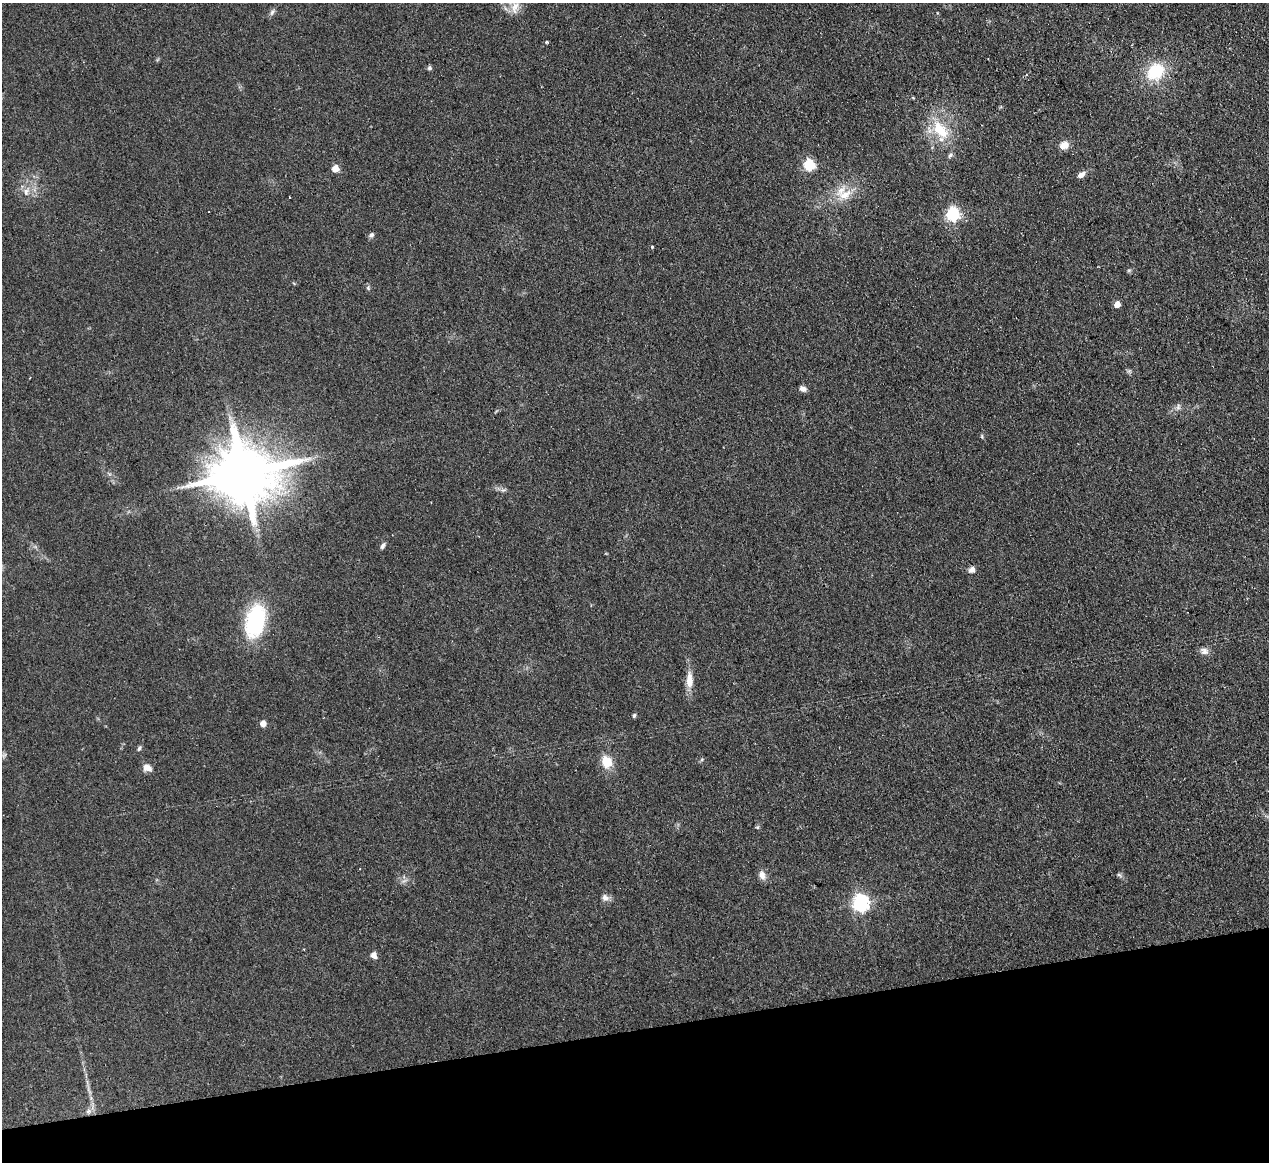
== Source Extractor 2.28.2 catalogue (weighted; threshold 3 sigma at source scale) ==
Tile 14 of 4 x 4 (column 2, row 4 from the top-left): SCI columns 1323-2589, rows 279-1438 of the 5180 x 5078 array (HDU 1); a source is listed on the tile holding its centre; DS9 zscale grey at full resolution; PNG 1271 x 1164 px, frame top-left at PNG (2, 3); no overlay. Shown black and unused: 11% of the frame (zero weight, under 2 of 3 exposures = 3% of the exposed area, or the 3 px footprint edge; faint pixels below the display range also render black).
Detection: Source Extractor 2.28.2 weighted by HDU 2 'WHT'; one run over the whole footprint, this tile lists its part. Background 0.107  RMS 0.011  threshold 0.0476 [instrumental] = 3 sigma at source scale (4.5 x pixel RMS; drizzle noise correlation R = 1.50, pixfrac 1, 0.05/0.05 arcsec/px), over >= 5 px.
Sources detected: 45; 1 cosmic-ray / hot-pixel residue — not listed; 1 inside a brighter listed object's ellipse — not listed separately; the other 43 listed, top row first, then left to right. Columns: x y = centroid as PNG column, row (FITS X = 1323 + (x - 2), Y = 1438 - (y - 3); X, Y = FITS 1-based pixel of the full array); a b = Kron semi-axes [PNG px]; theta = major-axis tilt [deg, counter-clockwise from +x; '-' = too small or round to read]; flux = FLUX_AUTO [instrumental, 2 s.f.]
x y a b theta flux
515 7 19 12 75 13
272 12 9 5 69 2.9
546 42 4 3 - 2.7
429 68 6 5 - 2.2
1155 72 23 18 44 43
940 130 32 17 -50 38
1064 145 11 9 14 8
809 165 6 5 - 96
335 169 5 5 - 21
1081 175 9 6 35 6.2
26 191 14 9 68 8.2
845 195 24 14 26 21
952 214 6 6 - 180
371 235 7 6 - 2.7
652 247 3 3 - 2.9
1129 270 6 4 18 1.4
368 288 7 5 -70 1.9
1117 304 5 4 - 14
1129 371 6 6 - 1.9
803 389 8 6 -14 4.6
1178 407 9 6 76 3.1
982 436 6 4 -72 1.3
243 473 18 14 0 9200
503 490 9 5 18 2.3
383 546 9 5 67 2.8
972 570 8 8 - 4.3
255 621 43 23 77 74
1204 651 12 9 -16 5.2
689 680 24 9 -90 13
634 715 6 4 84 1.7
263 724 5 4 - 13
139 748 7 5 60 1.9
4 755 7 4 18 1.8
607 762 14 12 -75 17
147 767 11 8 -24 6.6
757 827 6 5 - 1.5
762 875 11 7 -70 7.1
1119 875 9 4 -33 1.9
605 898 11 9 -36 4.9
860 904 7 6 - 360
304 949 3 2 - 0.86
374 955 9 7 -62 4.6
88 1111 8 6 68 3.2
Isophote crosses this tile's border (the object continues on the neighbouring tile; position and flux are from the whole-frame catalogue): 1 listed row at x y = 515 7